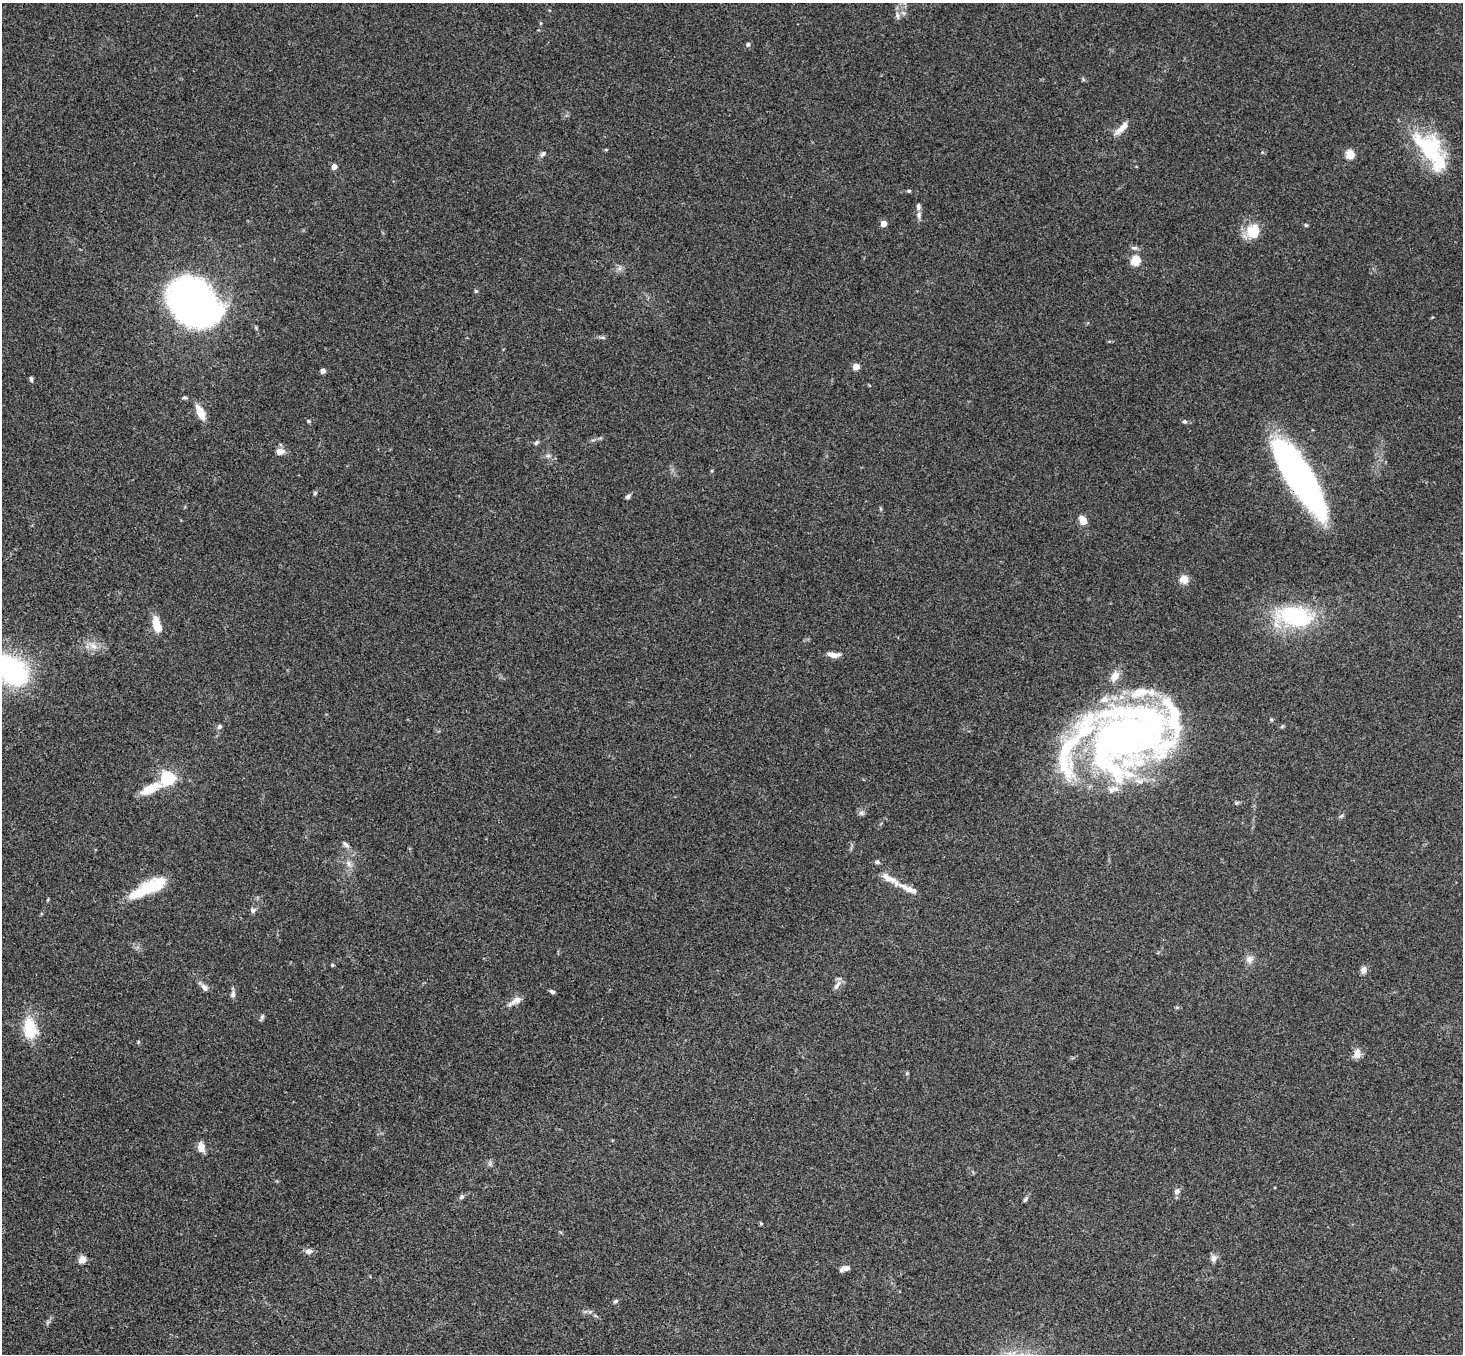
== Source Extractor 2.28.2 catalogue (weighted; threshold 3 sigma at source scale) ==
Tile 7 of 4 x 4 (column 3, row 2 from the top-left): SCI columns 2976-4436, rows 3033-4384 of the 5948 x 5929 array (HDU 1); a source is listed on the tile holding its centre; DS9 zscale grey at full resolution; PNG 1465 x 1356 px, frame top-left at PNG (2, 3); no overlay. Shown black and unused: <1% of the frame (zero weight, under 3 of 4 exposures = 6% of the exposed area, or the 3 px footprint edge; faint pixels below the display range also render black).
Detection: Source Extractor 2.28.2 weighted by HDU 2 'WHT'; one run over the whole footprint, this tile lists its part. Background 0.167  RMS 0.0073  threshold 0.0327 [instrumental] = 3 sigma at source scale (4.5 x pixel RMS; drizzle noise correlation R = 1.50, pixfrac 1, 0.05/0.05 arcsec/px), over >= 5 px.
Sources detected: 90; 5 inside a brighter object's white glare — not listed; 9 inside a brighter listed object's ellipse — not listed separately; the other 76 listed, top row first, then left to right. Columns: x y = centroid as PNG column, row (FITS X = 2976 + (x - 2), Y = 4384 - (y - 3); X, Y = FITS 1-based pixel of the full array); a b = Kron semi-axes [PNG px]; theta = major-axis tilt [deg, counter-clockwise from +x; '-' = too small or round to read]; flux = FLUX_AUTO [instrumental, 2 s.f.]
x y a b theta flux
897 16 13 5 -77 2.6
748 44 5 5 - 1.7
1122 128 22 7 44 6.8
1430 149 38 28 -88 47
606 150 4 4 - 0.75
543 154 8 5 30 1.9
1350 154 5 5 - 28
334 167 4 4 - 6.7
909 191 5 4 - 0.9
919 215 8 7 - 2.5
884 223 4 4 - 8.4
1306 225 5 4 - 0.84
1254 231 16 15 - 17
1134 248 9 5 0 2
1135 261 5 5 - 34
476 291 5 5 - 1
194 303 55 40 -46 290
603 337 8 3 -19 1.2
856 366 4 4 - 11
323 371 4 4 - 4.9
31 379 6 4 -82 1.4
185 398 6 4 -5 1.1
200 412 17 8 -66 11
308 421 5 4 - 0.86
1184 421 6 5 - 1.4
536 442 8 4 46 1.3
280 451 10 7 5 5.7
548 456 7 4 0 1.5
1299 477 69 18 -58 340
315 493 5 5 - 1.1
628 497 7 5 35 1.9
1083 520 9 6 -63 8.4
1184 579 8 8 - 8.3
1295 617 55 26 -17 63
157 625 19 9 -75 12
93 646 11 7 -35 5.1
833 655 15 6 -7 5.2
11 670 29 19 -43 140
1271 720 5 5 - 0.9
219 727 7 6 - 1.7
1124 740 92 49 67 240
167 778 6 6 - 160
151 788 26 10 26 14
861 813 8 6 83 2
1341 816 6 4 19 1.1
346 844 12 5 -41 2.3
877 862 6 5 - 1.7
348 863 10 7 -59 3.8
148 888 41 11 26 38
908 889 36 8 -26 9.5
48 899 4 3 - 0.66
253 910 7 6 - 1.9
1249 959 11 9 63 4.1
332 965 4 4 - 1
1363 970 10 7 79 3.2
837 985 15 6 59 3.7
204 987 11 7 -47 3.2
552 992 6 4 -21 1.6
233 994 10 6 78 2.5
516 1001 18 7 29 6.1
262 1017 8 4 46 1.4
30 1028 25 16 -84 25
138 1042 5 4 - 0.81
1357 1054 14 8 80 4.8
907 1073 5 3 - 0.74
201 1147 14 8 -81 5.2
490 1164 6 5 - 1.5
1177 1191 8 6 67 2.9
462 1197 7 5 46 1.7
1025 1199 8 4 57 1.5
761 1223 5 3 - 0.76
309 1251 8 6 7 3.5
1213 1258 9 8 - 3.4
82 1260 5 4 - 17
844 1268 11 5 16 4.1
616 1301 7 5 31 1.4
Overlapping masked pixels (flux is a lower limit): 1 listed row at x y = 1299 477
Isophote crosses this tile's border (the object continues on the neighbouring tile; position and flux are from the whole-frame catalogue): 1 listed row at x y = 11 670